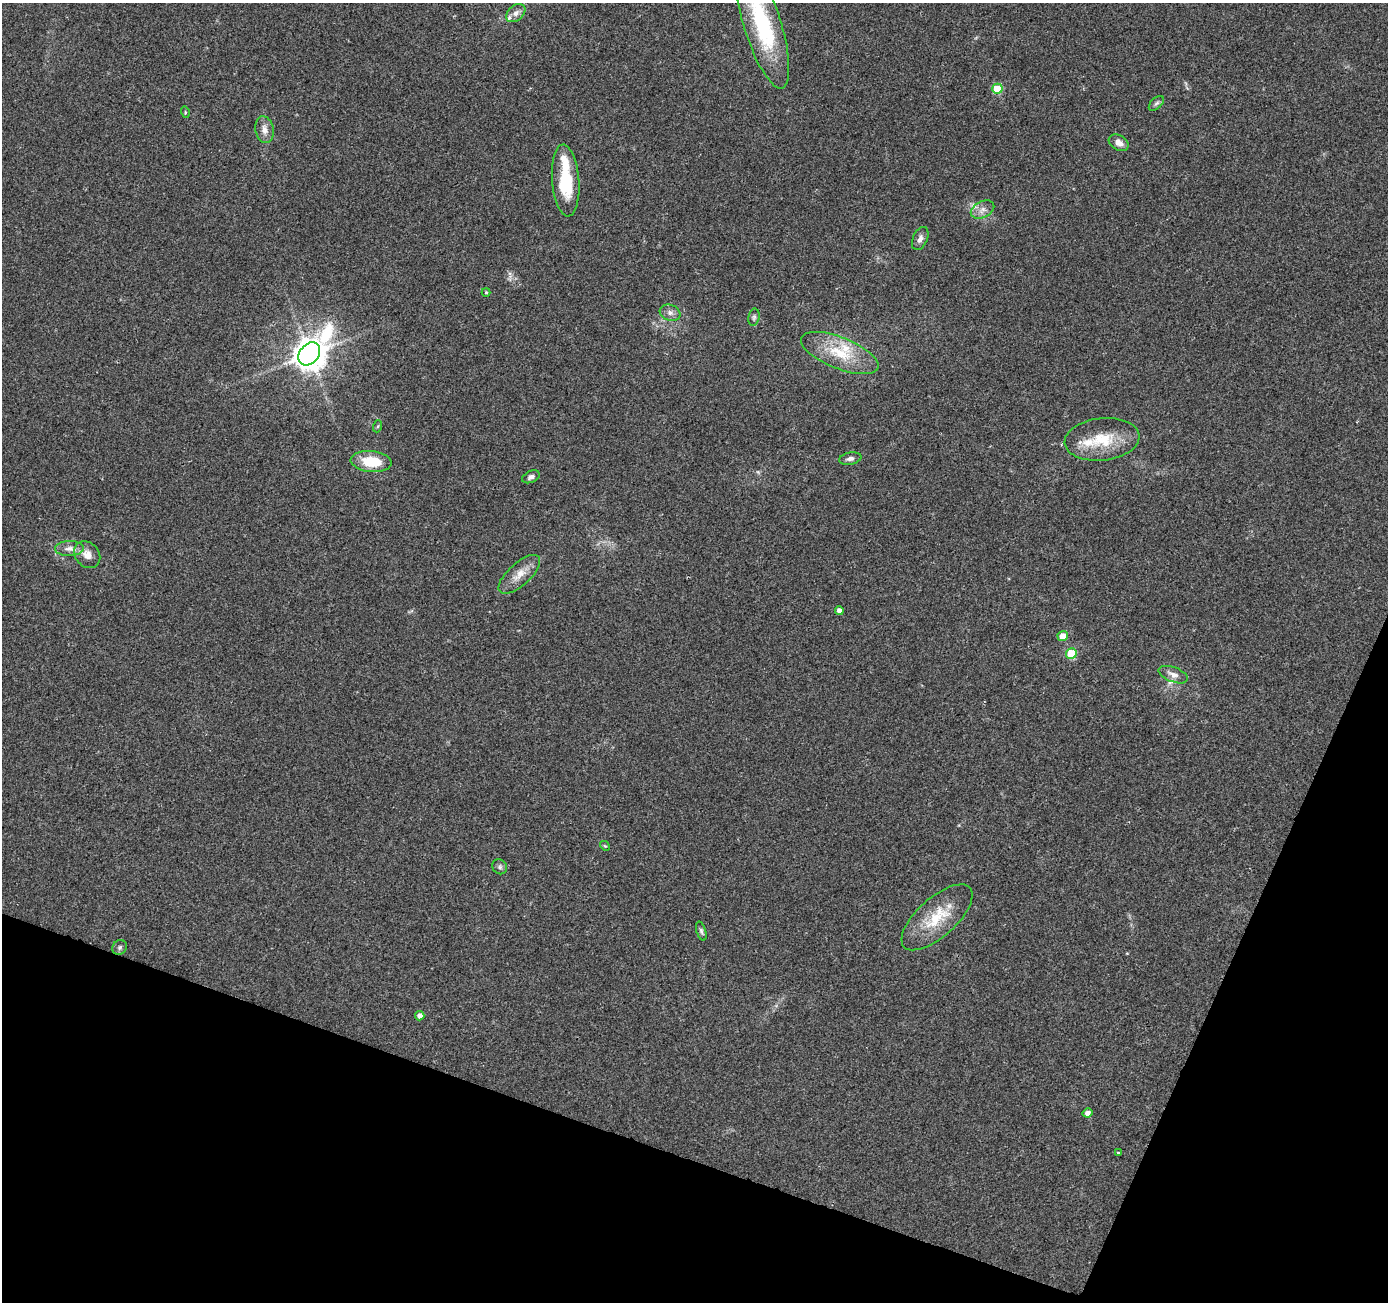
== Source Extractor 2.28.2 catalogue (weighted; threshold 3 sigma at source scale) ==
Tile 15 of 4 x 4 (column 3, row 4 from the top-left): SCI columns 2777-4162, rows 275-1574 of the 5547 x 5680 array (HDU 1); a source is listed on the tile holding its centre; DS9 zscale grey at full resolution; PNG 1390 x 1304 px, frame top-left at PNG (2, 3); each listed source drawn as its Kron ellipse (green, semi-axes under 4 px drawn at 4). Shown black and unused: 18% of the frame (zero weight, under 2 of 3 exposures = <1% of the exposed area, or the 3 px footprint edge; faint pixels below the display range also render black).
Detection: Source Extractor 2.28.2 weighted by HDU 2 'WHT'; one run over the whole footprint, this tile lists its part. Background 0.0544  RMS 0.0058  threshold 0.0262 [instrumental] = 3 sigma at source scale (4.5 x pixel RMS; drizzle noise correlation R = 1.50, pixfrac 1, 0.0396/0.0396 arcsec/px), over >= 5 px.
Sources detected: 40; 5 inside a brighter listed object's ellipse — not listed separately; the other 35 listed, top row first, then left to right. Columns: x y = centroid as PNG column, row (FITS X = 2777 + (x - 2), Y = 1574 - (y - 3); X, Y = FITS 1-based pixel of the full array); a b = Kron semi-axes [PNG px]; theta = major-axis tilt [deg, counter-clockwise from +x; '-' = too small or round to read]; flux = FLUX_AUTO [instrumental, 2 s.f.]
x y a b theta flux
516 13 11 7 42 2.7
762 24 67 18 -73 59
997 89 5 5 - 22
1156 103 9 5 44 1.4
185 112 6 3 -73 0.57
264 130 13 9 -80 4.2
1119 143 10 7 -30 3.9
566 181 36 13 -85 26
982 210 12 8 27 3.6
920 238 12 7 66 2.7
486 292 4 4 - 0.64
670 313 10 8 -19 2.7
754 317 9 5 80 1.3
840 353 41 15 -22 22
309 354 13 9 50 1100
378 426 6 4 71 0.72
1102 439 37 21 6 23
850 459 11 6 11 2.2
371 462 20 10 -6 17
531 477 9 5 24 1.9
69 549 14 7 2 3.8
87 555 15 12 -50 5.6
519 574 26 11 42 8
839 610 4 4 - 2.8
1063 636 5 5 - 6.6
1071 653 5 5 - 23
1173 675 15 7 -21 3.7
605 846 5 4 - 0.59
500 867 8 7 - 1.5
937 917 44 19 42 23
701 931 10 4 -73 1.4
120 947 8 7 - 1.6
420 1016 4 4 - 2.9
1087 1113 5 4 - 2.9
1118 1153 3 3 - 0.8
Isophote crosses this tile's border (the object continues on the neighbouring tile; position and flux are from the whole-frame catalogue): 1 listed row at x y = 762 24